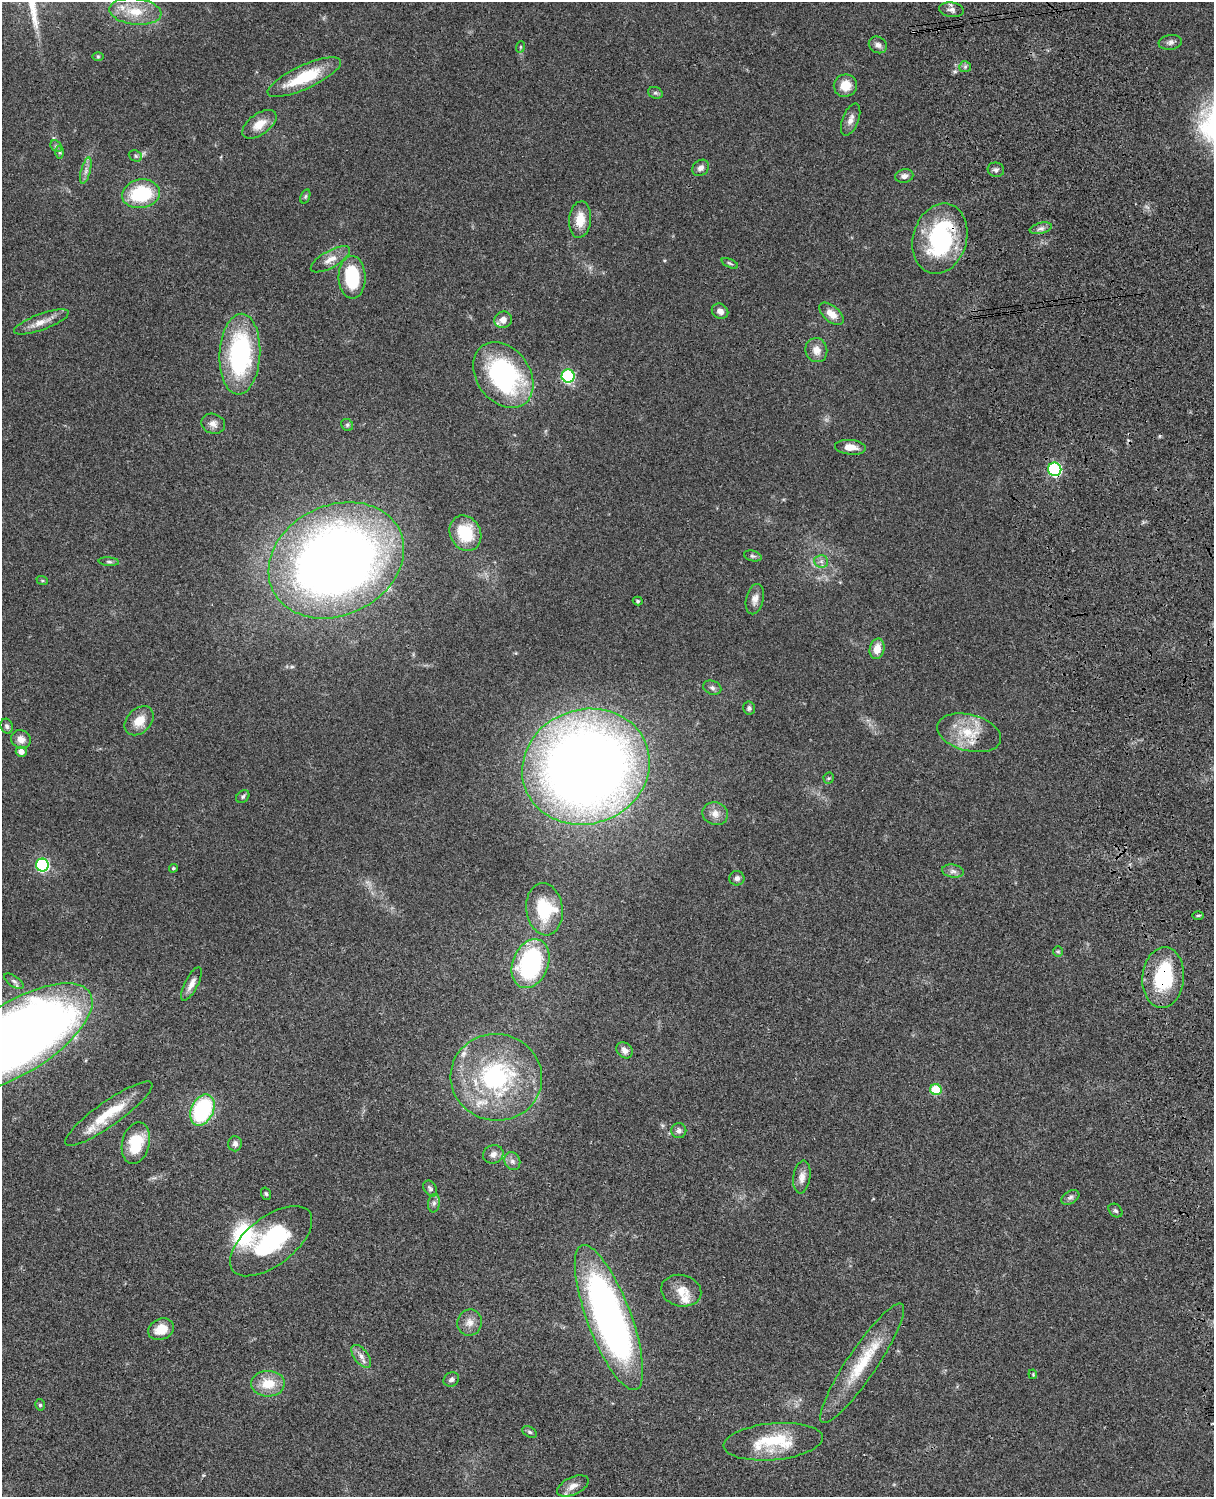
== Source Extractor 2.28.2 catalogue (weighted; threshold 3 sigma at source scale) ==
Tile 6 of 4 x 3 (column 2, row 2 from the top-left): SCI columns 1334-2545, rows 1773-3267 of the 5089 x 4927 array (HDU 1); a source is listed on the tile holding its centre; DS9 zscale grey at full resolution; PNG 1216 x 1499 px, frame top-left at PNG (2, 2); each listed source drawn as its Kron ellipse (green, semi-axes under 4 px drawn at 4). Shown black and unused: <1% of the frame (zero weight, under 3 of 4 exposures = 6% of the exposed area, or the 3 px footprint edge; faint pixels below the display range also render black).
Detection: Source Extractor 2.28.2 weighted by HDU 2 'WHT'; one run over the whole footprint, this tile lists its part. Background 0.081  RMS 0.0059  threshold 0.0264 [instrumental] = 3 sigma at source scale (4.5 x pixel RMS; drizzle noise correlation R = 1.50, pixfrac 1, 0.05/0.05 arcsec/px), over >= 5 px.
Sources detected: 110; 2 inside a brighter object's white glare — neither listed nor drawn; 7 inside a brighter listed object's ellipse — not listed separately; the other 101 listed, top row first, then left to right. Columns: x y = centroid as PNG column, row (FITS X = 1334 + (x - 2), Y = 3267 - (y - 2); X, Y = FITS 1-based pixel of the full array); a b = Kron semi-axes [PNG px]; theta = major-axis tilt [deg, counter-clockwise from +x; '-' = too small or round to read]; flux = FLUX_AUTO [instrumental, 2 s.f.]
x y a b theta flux
952 10 12 7 -8 2.7
135 12 26 13 -6 14
1170 42 11 7 8 2.2
878 45 9 8 - 2.5
520 47 6 3 71 0.68
98 57 6 4 0 0.68
965 67 6 5 - 1.2
304 77 40 12 24 27
845 86 12 11 - 8.9
655 93 7 5 -19 1.2
851 120 17 8 69 3.7
259 124 19 10 36 8.4
56 146 6 5 - 1.1
60 152 6 4 -89 0.91
135 156 7 5 -22 1.2
701 168 9 7 42 2.7
996 170 8 7 - 1.8
86 171 13 5 75 2.6
904 176 9 7 14 2.9
141 194 19 14 10 33
305 196 7 4 70 0.98
580 220 18 11 84 9.1
1041 228 11 5 13 2.3
940 239 36 27 74 67
330 259 22 8 29 6
730 263 9 4 -24 0.96
352 277 21 13 -89 32
720 311 8 7 - 3.4
831 314 14 8 -40 6.1
503 320 9 8 - 4.7
41 322 29 8 20 6.8
816 350 12 11 - 5.5
240 354 40 20 87 83
503 375 36 26 -55 90
568 376 6 6 - 63
213 424 12 10 -17 3.6
347 425 6 5 - 1.2
850 447 16 7 -5 6.3
1055 469 7 6 - 89
465 533 18 15 -62 23
753 556 9 5 -15 1.3
336 560 70 55 26 600
821 561 7 6 - 1.9
109 562 10 4 -5 1.3
42 580 6 4 -19 0.64
755 599 15 8 76 3.9
638 601 5 4 - 0.75
877 649 10 7 78 6.3
712 688 9 7 -23 1.8
749 708 6 6 - 1.4
139 721 17 12 45 8.9
7 726 7 6 - 1.6
969 733 33 18 -14 18
21 739 10 9 - 4.2
21 752 5 5 - 3.5
586 767 64 57 20 780
829 778 5 5 - 0.75
243 796 7 5 41 1.2
715 814 13 11 -22 4.5
42 865 6 6 - 81
173 868 4 4 - 0.7
953 871 11 6 -7 2.2
737 878 7 7 - 2.2
544 909 26 18 -83 24
1198 915 6 4 1 0.8
1058 951 5 5 - 0.81
531 964 25 18 69 85
1163 978 30 21 85 40
14 981 11 5 -34 1.8
191 984 18 6 63 4
17 1038 86 36 32 790
625 1050 9 7 -46 2.8
496 1077 46 43 -9 84
936 1089 6 5 - 20
202 1110 16 11 65 59
109 1114 53 12 35 20
679 1131 7 7 - 2.1
136 1143 21 13 77 21
235 1144 8 6 -89 2.3
493 1154 10 9 - 3.3
512 1161 9 7 -64 2.4
802 1177 16 8 82 4.5
430 1189 9 6 -56 1.5
266 1194 6 5 - 1
1070 1197 10 6 31 1.8
434 1203 9 6 81 1.8
1115 1211 8 6 -42 1.2
271 1241 48 24 38 58
681 1291 20 15 -13 8.9
609 1317 77 22 -69 290
470 1323 13 12 - 4.8
161 1329 13 10 25 10
361 1356 13 7 -52 3.4
862 1363 71 14 56 30
1033 1374 5 4 - 0.6
451 1379 8 6 30 1.7
268 1384 17 13 2 13
40 1405 6 4 -74 1
530 1432 8 5 -27 1.2
773 1442 50 18 5 33
573 1486 17 8 26 4.6
Overlapping masked pixels (flux is a lower limit): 4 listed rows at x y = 940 239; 1055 469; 969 733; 1163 978
Isophote crosses this tile's border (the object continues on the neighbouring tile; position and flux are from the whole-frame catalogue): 1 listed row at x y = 17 1038